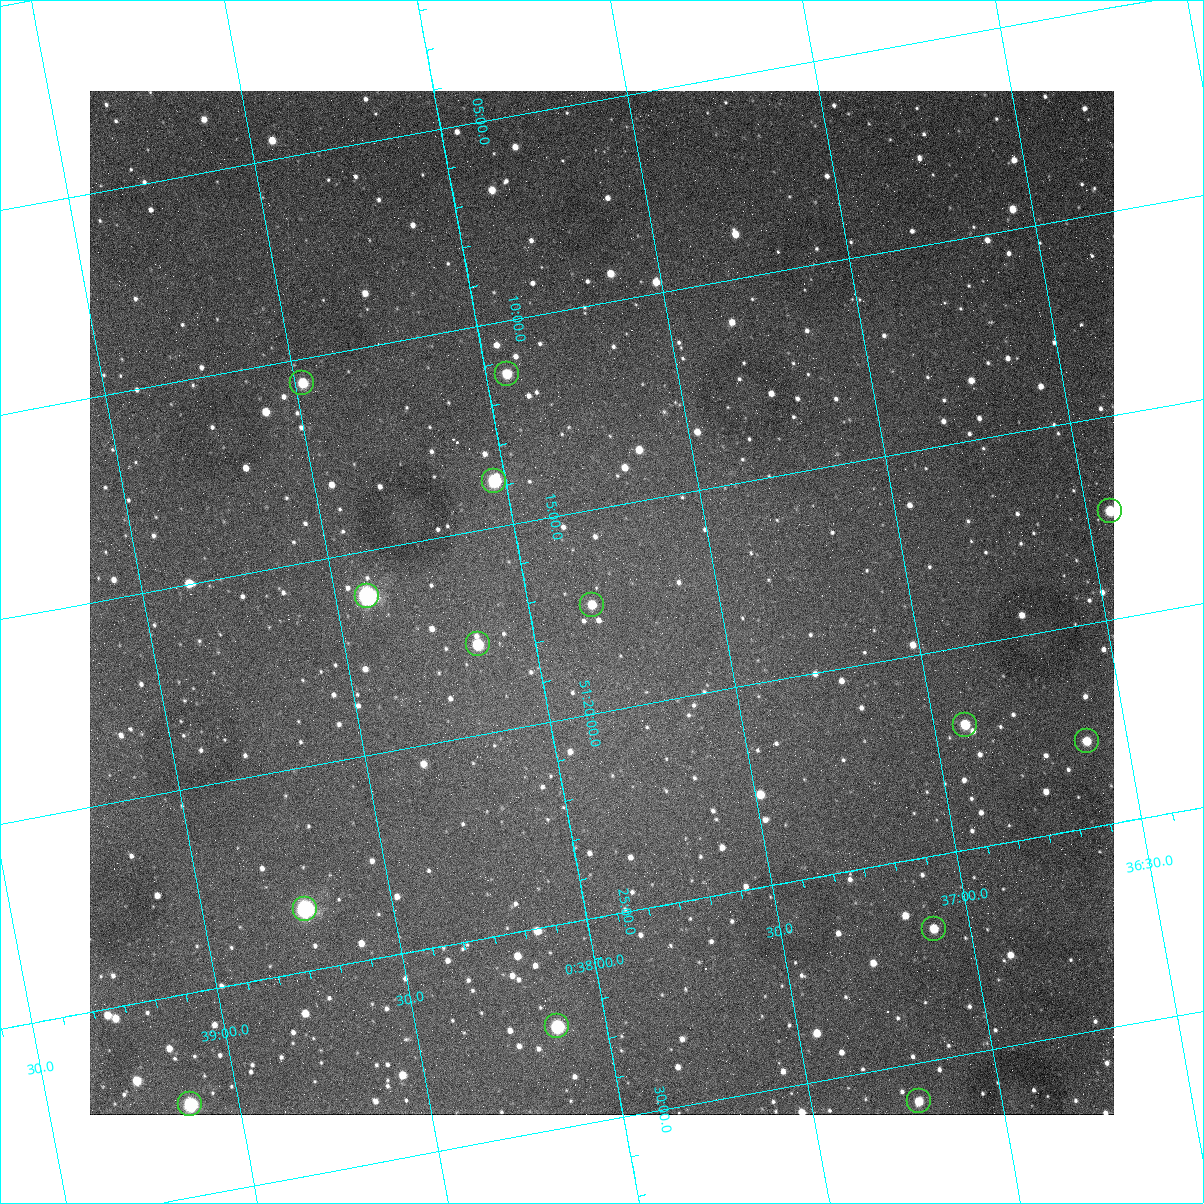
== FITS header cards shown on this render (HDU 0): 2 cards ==
NAXIS1  =                 1024
NAXIS2  =                 1024

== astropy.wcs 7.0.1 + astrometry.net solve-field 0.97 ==
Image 1024 x 1024 px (HDU 0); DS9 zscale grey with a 90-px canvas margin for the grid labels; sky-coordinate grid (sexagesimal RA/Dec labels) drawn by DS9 from the SOLVED WCS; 14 Tycho-2 reference stars matched to detected sources circled (green)
Header WCS: none
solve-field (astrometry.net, Tycho-2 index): SOLVED blind (the file carries no WCS)
Solved WCS: RA---TAN-SIP/DEC--TAN-SIP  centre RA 00:37:48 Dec +51:17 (9.45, +51.29 deg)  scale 1.49 arcsec/px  FOV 25.5' x 25.5'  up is -170 deg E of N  parity flipped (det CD > 0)
(file carries no celestial WCS; the grid is the blind solution)
Tycho-2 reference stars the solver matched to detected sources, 14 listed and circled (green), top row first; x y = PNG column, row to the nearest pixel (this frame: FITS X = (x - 90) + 1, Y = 1024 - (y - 91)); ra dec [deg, ICRS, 3 dp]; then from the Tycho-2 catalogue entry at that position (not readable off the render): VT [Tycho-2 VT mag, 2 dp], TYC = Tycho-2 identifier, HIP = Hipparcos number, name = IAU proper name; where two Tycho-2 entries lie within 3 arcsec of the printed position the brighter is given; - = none
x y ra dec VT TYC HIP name
507 374 9.486 +51.188 10.87 3261-2086-1 - -
302 383 9.620 +51.177 10.71 3261-2090-1 - -
494 481 9.507 +51.231 9.24 3261-2068-1 - -
1110 511 9.110 +51.289 10.95 3261-2033-1 - -
367 596 9.604 +51.268 7.70 3261-1879-1 3018 -
592 605 9.459 +51.289 11.04 3261-1703-1 - -
478 644 9.538 +51.296 10.24 3261-1493-1 - -
965 725 9.229 +51.365 11.03 3261-2198-1 - -
1087 741 9.152 +51.381 11.06 3261-1519-1 - -
305 909 9.683 +51.391 7.88 3261-1837-1 - -
934 929 9.274 +51.446 10.91 3261-1253-1 - -
557 1026 9.532 +51.458 9.03 3261-1423-1 - -
919 1101 9.305 +51.516 11.13 3261-2117-1 - -
190 1104 9.782 +51.462 9.45 3261-1155-1 - -